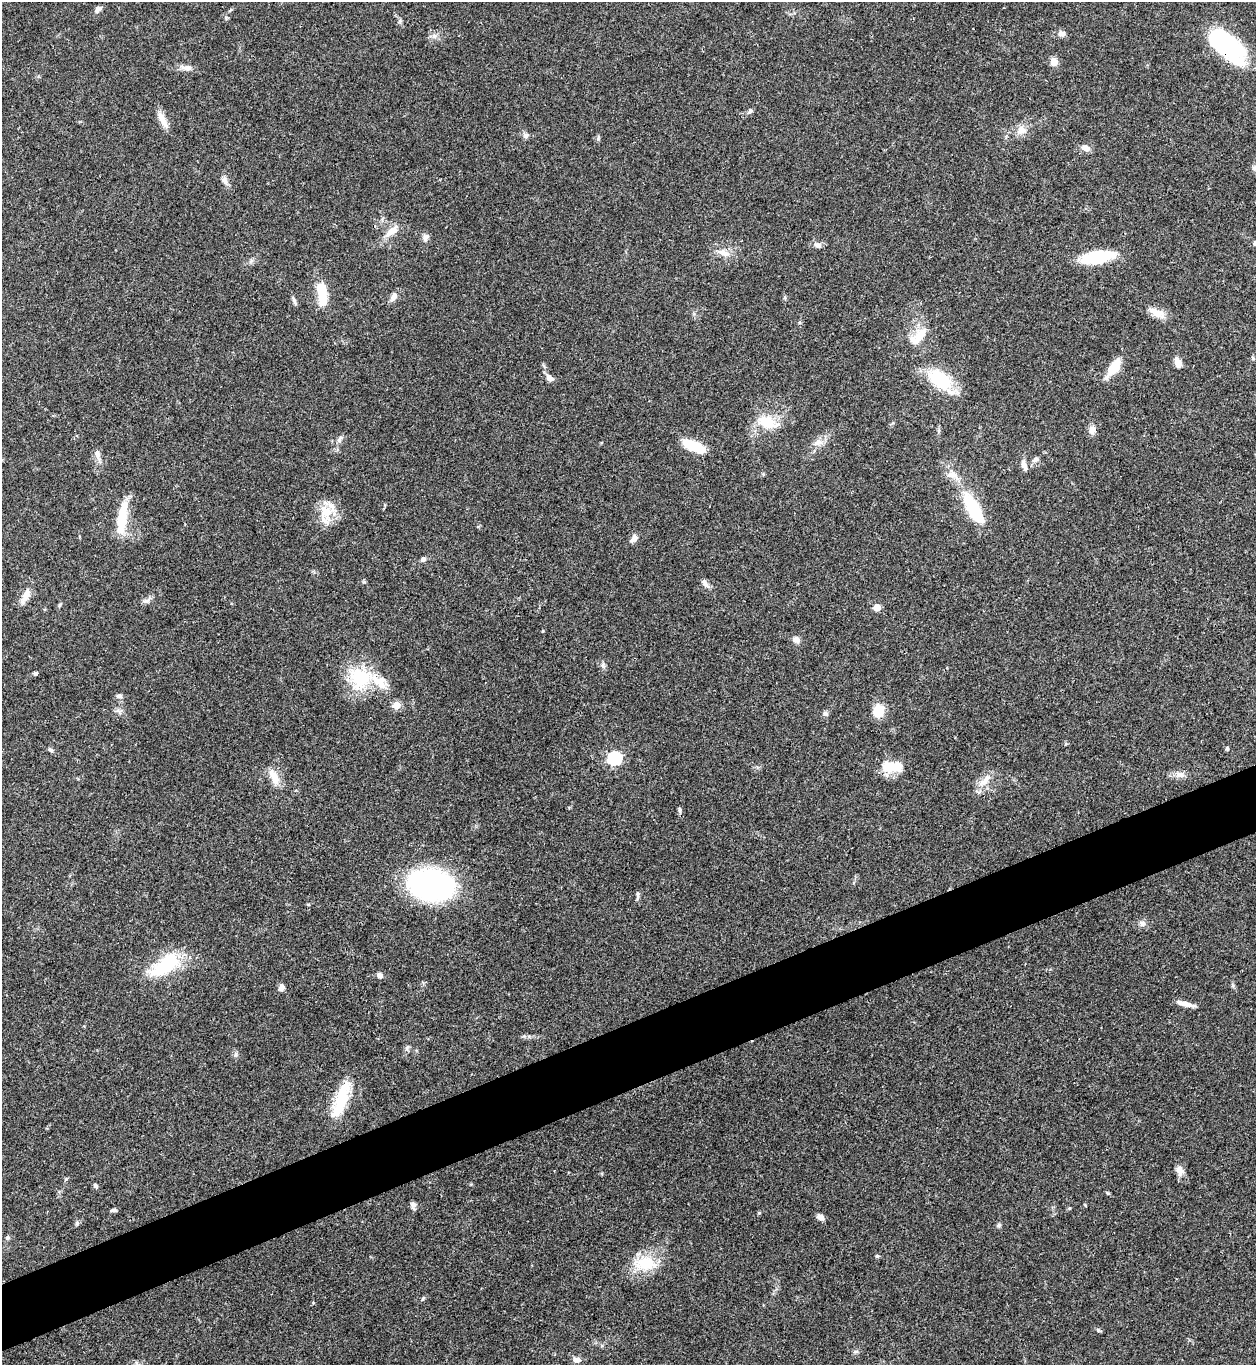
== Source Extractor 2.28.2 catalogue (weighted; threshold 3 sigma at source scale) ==
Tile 7 of 4 x 4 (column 3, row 2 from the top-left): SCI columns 2785-4038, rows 2728-4090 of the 5443 x 5458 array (HDU 1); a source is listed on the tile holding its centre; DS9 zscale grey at full resolution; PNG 1258 x 1367 px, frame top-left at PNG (2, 2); no overlay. Shown black and unused: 5% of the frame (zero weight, under 3 of 4 exposures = <1% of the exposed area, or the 3 px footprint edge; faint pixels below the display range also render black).
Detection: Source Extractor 2.28.2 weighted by HDU 2 'WHT'; one run over the whole footprint, this tile lists its part. Background 0.062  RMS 0.0052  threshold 0.0232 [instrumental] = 3 sigma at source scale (4.5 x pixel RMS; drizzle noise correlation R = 1.50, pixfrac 1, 0.05/0.05 arcsec/px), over >= 5 px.
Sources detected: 93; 1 inside a brighter object's white glare — not listed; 5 inside a brighter listed object's ellipse — not listed separately; the other 87 listed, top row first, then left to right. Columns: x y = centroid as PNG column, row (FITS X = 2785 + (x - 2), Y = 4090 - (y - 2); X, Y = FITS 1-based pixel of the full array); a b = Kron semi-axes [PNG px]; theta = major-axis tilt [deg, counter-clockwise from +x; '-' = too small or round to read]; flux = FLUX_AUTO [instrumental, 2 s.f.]
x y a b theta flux
98 9 10 6 35 1.9
1061 34 7 6 - 2.6
434 36 7 6 - 1.7
1226 45 39 18 -40 66
1054 62 8 7 - 4.5
186 67 16 7 -1 2.9
750 111 7 5 87 1.1
163 120 26 7 -62 5.1
1021 130 12 11 - 4.2
526 136 8 7 - 1.7
1086 148 10 7 -14 3.4
225 181 14 6 -69 2.3
392 231 20 9 37 5.8
425 237 10 7 79 1.9
1255 243 5 5 - 1.4
817 245 10 7 -19 2.1
724 253 15 8 -22 4.1
1097 257 29 11 10 28
322 291 28 11 -87 13
394 297 13 7 60 2.7
294 301 13 4 -69 1.4
1156 313 25 9 -28 5.4
919 338 27 12 31 9.4
1178 362 13 7 -69 3.5
1114 368 23 10 54 10
550 378 12 7 -39 2.4
940 380 27 17 -36 26
767 422 18 11 -20 15
1092 430 12 8 87 2.9
339 439 10 6 58 1.7
818 442 15 9 22 4
693 446 21 8 -25 21
97 454 12 8 -76 2.9
1036 460 9 6 20 1.9
1024 466 14 6 -73 2.9
952 475 19 8 -21 4.3
973 508 38 14 -60 27
326 512 19 18 - 11
121 518 34 11 83 17
634 538 10 7 54 2.4
423 559 8 6 34 1.3
364 582 6 4 -17 0.62
705 584 12 6 -53 2.3
25 596 22 8 65 4.9
147 600 14 5 39 1.8
59 605 6 4 88 0.65
877 607 5 5 - 8.7
796 639 9 7 -28 2.6
603 665 6 6 - 1.2
35 673 4 4 - 1.3
360 677 31 26 -30 28
119 696 9 5 -1 1.4
396 705 5 5 - 14
878 711 15 12 83 8.8
825 713 7 6 - 1.4
1227 748 5 4 - 0.79
51 750 7 5 -42 1.1
614 758 6 6 - 78
890 767 23 12 -9 12
274 775 20 11 -46 6.4
1180 775 14 8 -7 3.1
984 781 17 7 36 4.6
680 810 7 5 -80 1.1
431 885 36 23 -10 130
1142 923 9 7 -28 1.9
165 965 41 18 37 28
380 975 7 6 - 2
281 987 8 6 69 2.1
1185 1004 20 5 -13 4.2
236 1054 7 4 90 1
341 1099 45 13 70 21
1180 1170 13 9 -66 3.3
66 1179 6 4 45 0.66
95 1186 6 5 - 1.1
413 1205 8 6 -79 1.7
1069 1208 5 4 - 0.54
114 1210 8 4 4 1
820 1217 8 5 -38 3.1
77 1223 6 5 - 0.87
999 1225 6 5 - 0.91
7 1238 6 5 - 1.1
877 1256 5 5 - 0.69
646 1263 32 18 -2 17
423 1298 6 4 45 0.69
1098 1330 7 4 -72 0.66
856 1352 8 4 9 0.96
577 1360 10 7 -3 2.5
Overlapping masked pixels (flux is a lower limit): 1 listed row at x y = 1226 45
Isophote crosses this tile's border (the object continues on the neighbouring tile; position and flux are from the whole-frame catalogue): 1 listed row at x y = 1255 243
Unlisted compact peaks at least as high as the median listed source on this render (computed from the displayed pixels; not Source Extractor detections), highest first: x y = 759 1213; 543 631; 638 894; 598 139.